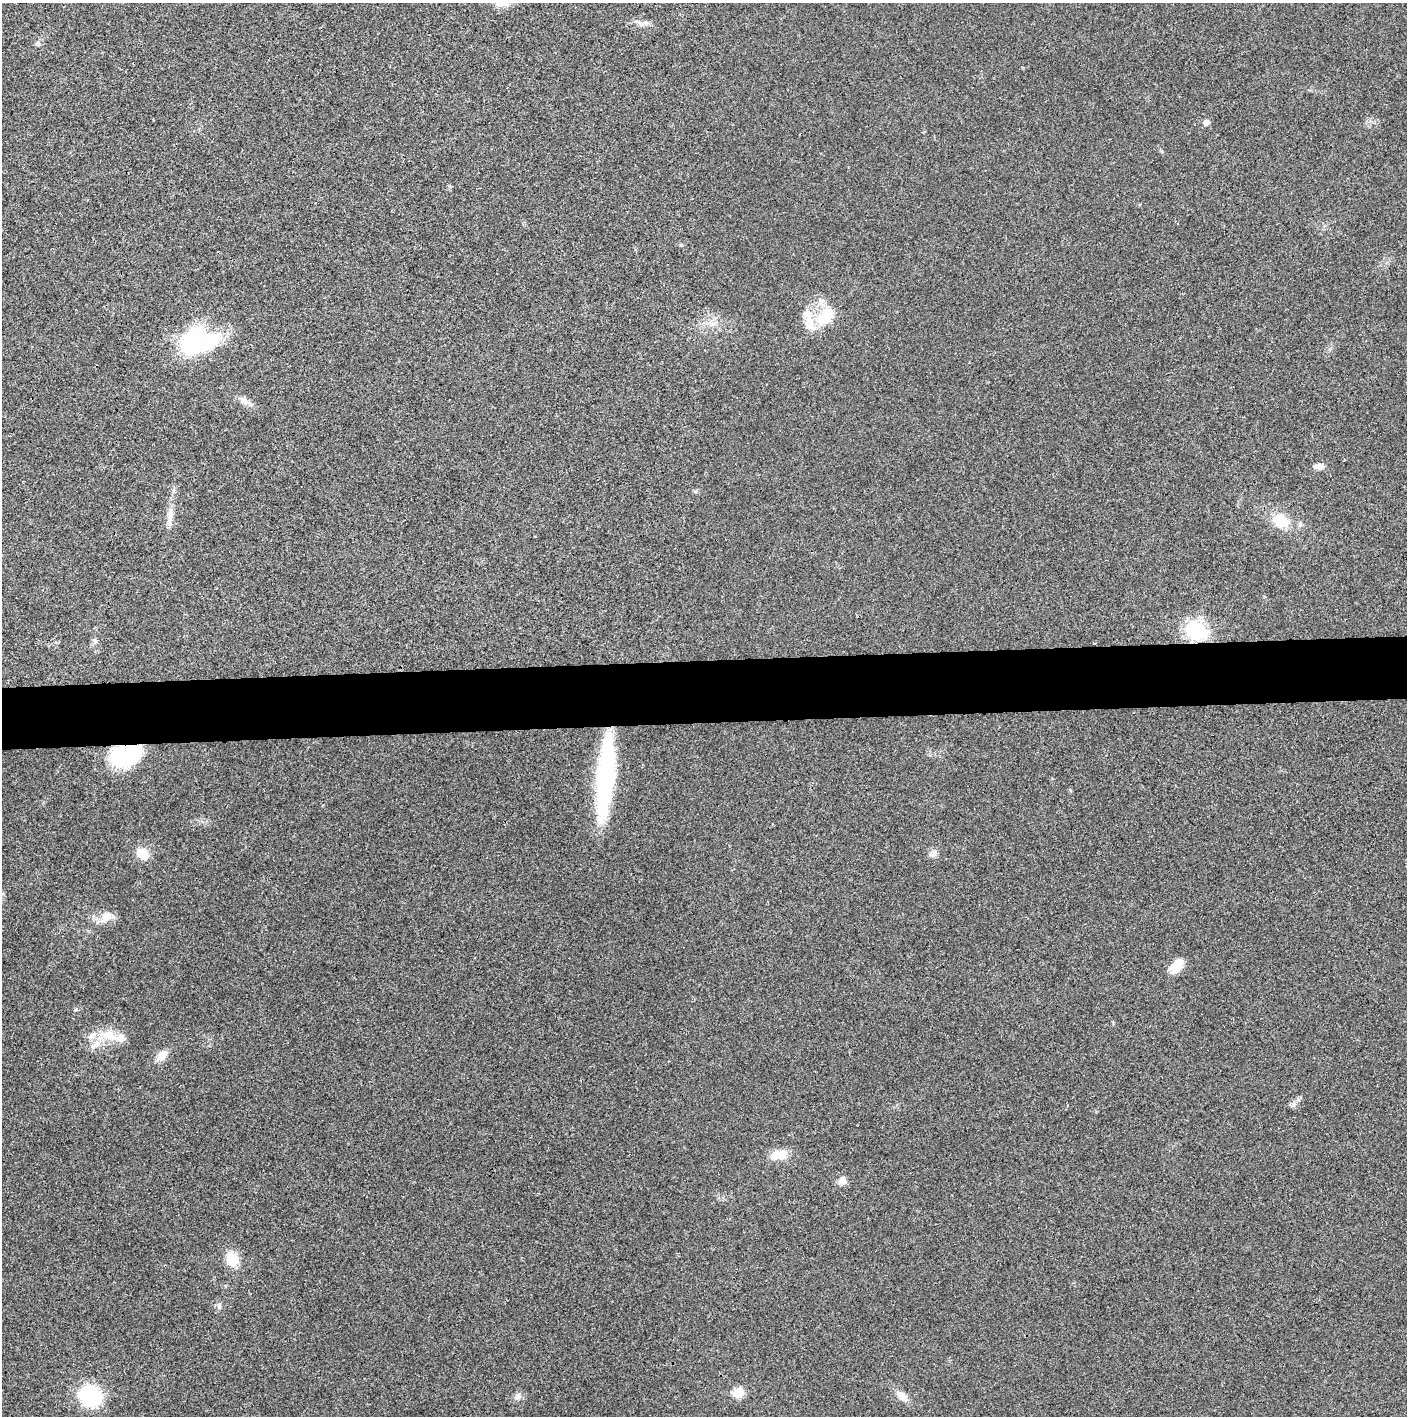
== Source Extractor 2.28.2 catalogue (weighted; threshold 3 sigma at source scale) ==
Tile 5 of 3 x 3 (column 2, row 2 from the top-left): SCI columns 1414-2818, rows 1415-2828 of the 4227 x 4252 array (HDU 1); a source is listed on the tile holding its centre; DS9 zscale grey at full resolution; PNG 1409 x 1418 px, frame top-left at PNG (2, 3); no overlay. Shown black and unused: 4% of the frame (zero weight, under 3 of 4 exposures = <1% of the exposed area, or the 3 px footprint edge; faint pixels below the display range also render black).
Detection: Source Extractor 2.28.2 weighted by HDU 2 'WHT'; one run over the whole footprint, this tile lists its part. Background 0.0248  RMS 0.006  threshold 0.0269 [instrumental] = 3 sigma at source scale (4.5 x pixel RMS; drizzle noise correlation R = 1.50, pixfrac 1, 0.05/0.05 arcsec/px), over >= 5 px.
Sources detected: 33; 1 inside a brighter object's white glare — not listed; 3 inside a brighter listed object's ellipse — not listed separately; the other 29 listed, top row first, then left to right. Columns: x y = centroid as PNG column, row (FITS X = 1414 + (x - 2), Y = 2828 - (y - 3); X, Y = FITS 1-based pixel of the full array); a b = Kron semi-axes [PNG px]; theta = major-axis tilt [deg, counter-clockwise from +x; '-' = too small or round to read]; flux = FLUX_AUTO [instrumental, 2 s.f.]
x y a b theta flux
643 23 19 6 -3 3.4
38 44 7 6 - 1.3
1206 122 6 6 - 2.9
807 314 13 9 -7 5.1
826 316 23 14 48 21
712 324 10 5 1 2.4
192 338 37 19 68 42
244 401 13 8 -40 3.7
1319 466 11 8 1 3.3
170 515 28 7 83 6.2
1281 521 25 16 -34 14
1196 630 20 18 -32 35
126 755 26 18 15 60
606 776 75 15 85 96
143 854 13 11 -47 8.9
933 854 12 6 31 2.2
106 917 19 11 46 6.7
1176 966 18 11 52 9
110 1035 28 12 -22 12
95 1045 17 8 33 5.1
162 1056 15 9 51 6
779 1155 19 10 8 10
842 1181 10 9 - 3.7
232 1259 12 10 -63 15
219 1306 9 6 79 1.7
738 1393 6 6 - 24
90 1396 19 17 -22 48
518 1396 11 8 38 2.8
902 1396 15 8 -39 5.5
Overlapping masked pixels (flux is a lower limit): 1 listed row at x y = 126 755
Unlisted compact peaks at least as high as the median listed source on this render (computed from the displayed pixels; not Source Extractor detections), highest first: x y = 1293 1105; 681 245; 76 1009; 95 641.